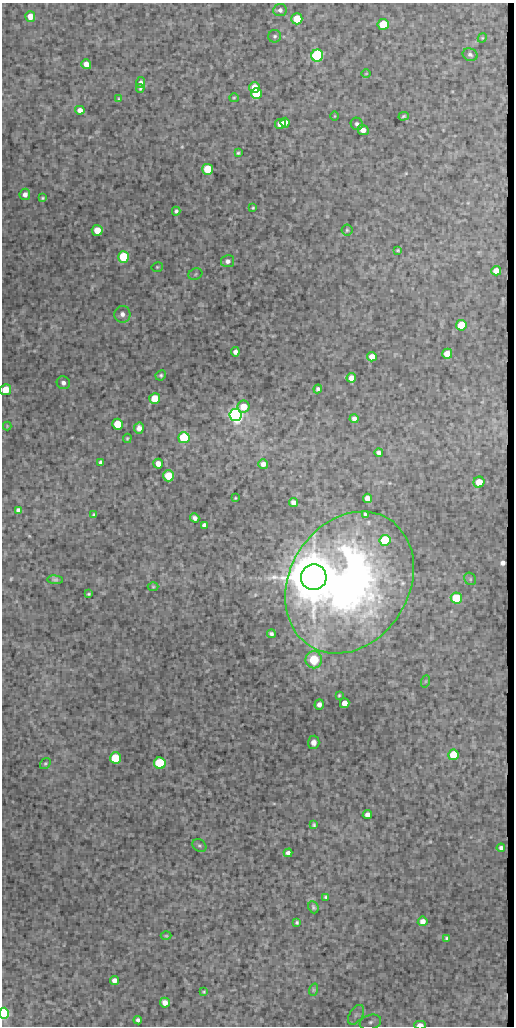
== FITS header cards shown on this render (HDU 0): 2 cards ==
NAXIS1  =                  512
NAXIS2  =                 1024

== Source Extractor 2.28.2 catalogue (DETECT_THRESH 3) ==
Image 512 x 1024 px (HDU 0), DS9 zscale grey, 1 PNG px = 1 image px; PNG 516 x 1028 px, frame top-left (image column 1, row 1024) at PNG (2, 3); each listed source drawn as its Kron ellipse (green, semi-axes under 4 px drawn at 4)
Background 572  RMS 1.2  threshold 3.57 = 3 sigma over >= 5 px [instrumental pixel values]
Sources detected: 110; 1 with non-positive FLUX_AUTO (blend fragments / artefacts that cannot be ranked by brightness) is neither listed nor drawn; the other 109 listed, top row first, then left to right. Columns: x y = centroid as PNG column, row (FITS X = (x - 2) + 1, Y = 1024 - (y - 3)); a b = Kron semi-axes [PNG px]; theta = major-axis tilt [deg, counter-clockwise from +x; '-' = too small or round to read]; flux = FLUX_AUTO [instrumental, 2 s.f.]
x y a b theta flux
280 10 7 6 - 270
30 16 5 5 - 880
297 19 5 5 - 3000
383 24 5 5 - 2700
275 36 6 6 - 170
482 38 5 3 - 72
317 55 6 6 - 16000
470 55 7 6 - 200
86 64 5 4 - 510
366 74 4 3 - 65
140 82 5 4 - 210
254 87 5 5 - 900
140 88 4 4 - 110
256 94 5 5 - 4400
234 98 5 4 - 88
119 99 4 3 - 70
80 110 5 4 - 430
335 116 5 3 - 70
404 116 5 4 - 110
285 123 5 4 - 580
280 124 5 5 - 730
357 124 6 6 - 220
363 130 5 5 - 500
238 153 4 4 - 100
208 169 5 5 - 3300
25 194 6 5 - 350
43 198 4 3 - 110
253 208 3 2 - 76
176 211 4 4 - 170
97 230 5 5 - 1300
347 230 5 5 - 130
398 250 3 3 - 74
123 257 6 5 - 4800
228 261 6 6 - 280
157 267 6 4 14 110
496 271 5 4 - 820
195 274 7 5 24 170
122 314 8 8 - 420
461 325 5 5 - 2700
235 352 4 4 - 300
447 354 5 5 - 1200
372 357 5 4 - 730
161 375 5 5 - 150
351 378 5 4 - 570
63 383 7 6 - 320
318 389 4 4 - 180
5 390 5 5 - 1700
155 398 5 5 - 2400
244 407 6 6 - 1400
236 415 6 6 - 42000
354 419 4 4 - 240
117 424 5 5 - 2700
7 426 4 4 - 67
139 428 5 5 - 470
127 438 5 3 - 90
184 438 5 5 - 7200
379 453 4 4 - 240
101 462 4 4 - 210
158 464 5 4 - 540
263 464 5 4 - 400
168 476 5 5 - 2200
479 482 5 5 - 1200
235 498 3 2 - 69
367 498 5 4 - 650
293 503 5 4 - 370
18 510 4 4 - 200
365 514 4 3 - 110
94 515 3 3 - 120
195 518 5 4 - 260
204 525 4 4 - 240
385 540 5 5 - 5100
314 577 13 13 - 310000
470 579 7 5 -49 170
55 580 8 4 -5 120
349 582 75 59 58 39000
153 587 5 3 - 69
89 594 3 2 - 86
456 598 5 5 - 4300
271 634 4 4 - 200
314 660 8 8 - 1800
426 681 6 4 71 120
339 695 3 2 - 78
345 703 5 4 - 700
319 704 5 4 - 340
314 742 6 5 - 380
453 755 5 5 - 2700
115 758 5 5 - 4900
160 763 6 5 - 7000
45 764 6 5 - 140
367 815 4 4 - 380
314 825 4 3 - 110
199 845 7 6 - 180
501 848 4 4 - 230
288 853 4 4 - 260
326 897 4 3 - 120
313 907 6 5 - 130
423 921 5 4 - 430
297 922 3 3 - 110
166 936 5 3 - 71
447 938 3 3 - 130
114 980 4 4 - 330
313 990 6 4 72 94
204 992 3 2 - 71
165 1003 5 5 - 440
4 1013 5 5 - 12000
356 1015 11 6 56 360
138 1020 4 4 - 170
370 1022 11 7 17 380
420 1025 6 3 1 750
At the frame edge (FLAGS 8, measured only in part): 3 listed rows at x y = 5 390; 4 1013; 420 1025
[1 non-positive-flux detection neither listed nor drawn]